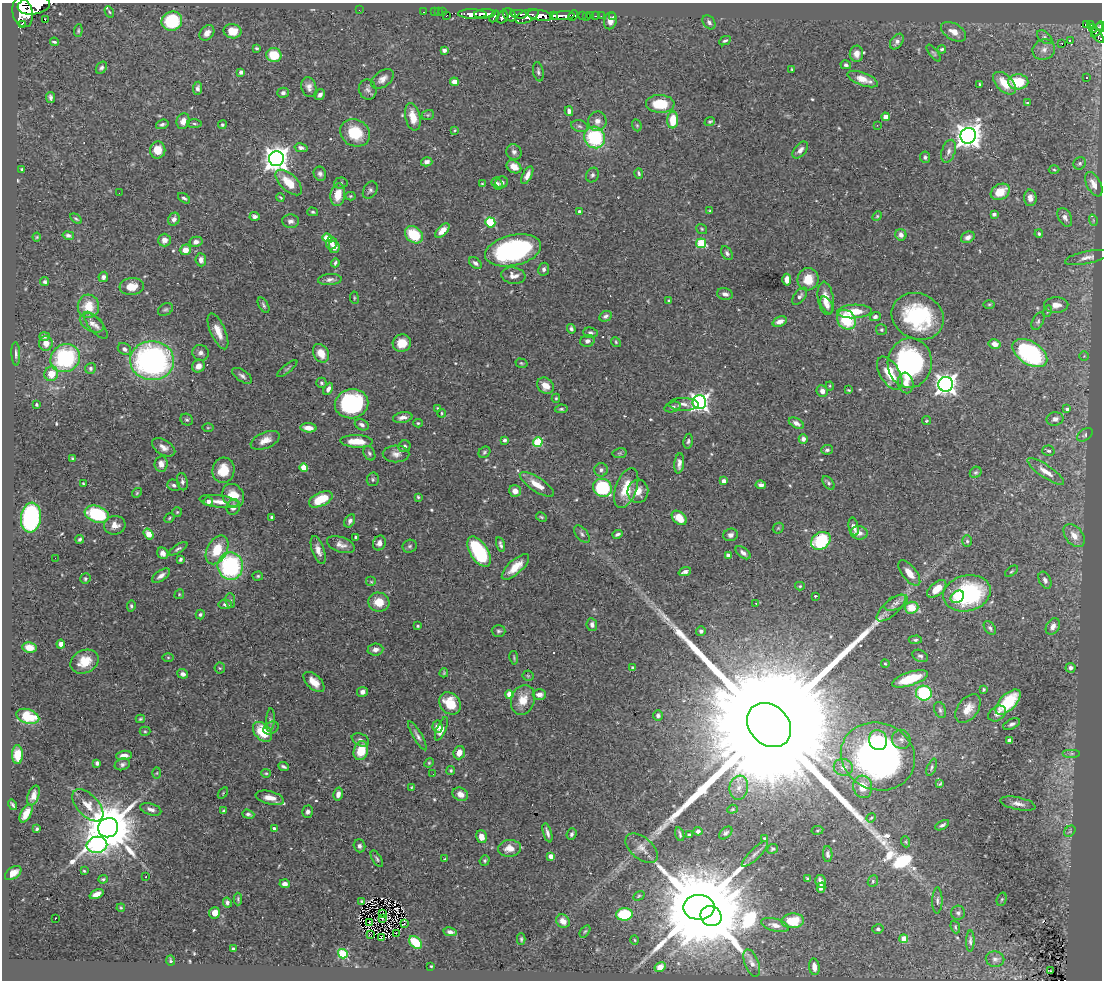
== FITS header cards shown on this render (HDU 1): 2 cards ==
NAXIS1  =                 1100
NAXIS2  =                  978

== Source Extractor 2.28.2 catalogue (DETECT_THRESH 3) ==
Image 1100 x 978 px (HDU 1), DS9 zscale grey, 1 PNG px = 1 image px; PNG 1104 x 982 px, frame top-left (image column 1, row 978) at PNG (2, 3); each listed source drawn as its Kron ellipse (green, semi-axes under 4 px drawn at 4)
Background 0.772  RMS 0.02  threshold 0.0614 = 3 sigma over >= 5 px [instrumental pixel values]
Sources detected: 564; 3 with non-positive FLUX_AUTO (blend fragments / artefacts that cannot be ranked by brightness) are neither listed nor drawn; of the other 561, the 500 brightest by FLUX_AUTO listed and drawn (61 fainter detections omitted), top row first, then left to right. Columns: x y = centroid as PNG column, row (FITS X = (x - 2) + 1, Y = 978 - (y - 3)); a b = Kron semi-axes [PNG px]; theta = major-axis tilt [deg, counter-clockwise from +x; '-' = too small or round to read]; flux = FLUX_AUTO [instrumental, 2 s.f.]
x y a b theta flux
34 5 16 9 9 1700
359 10 2 2 - 41
23 12 15 10 -74 3600
109 12 6 4 -60 2.1
424 12 3 2 - 5
435 12 2 2 - 3.2
439 12 3 2 - 2
442 12 2 2 - 4.3
472 14 14 4 -1 630
485 14 11 4 3 440
519 14 8 3 -5 100
510 15 8 5 -49 170
540 15 12 5 -10 950
553 15 4 3 - 210
591 15 3 3 - 13
446 16 3 2 - 12
494 16 6 4 58 100
527 16 12 6 22 350
563 16 11 4 3 510
573 16 5 4 - 89
582 16 3 3 - 23
595 16 3 2 - 4.7
601 16 2 2 - 3.2
613 16 3 2 - 2.2
502 17 6 5 - 140
586 17 2 2 - 3.3
45 20 2 2 - 1.8
172 21 10 9 - 71
610 21 9 6 76 9.1
709 22 8 5 -51 3.8
22 24 2 2 - 4700
1086 24 4 3 - 32
1091 25 3 3 - 37
1101 27 5 3 - 85
1093 28 4 3 - 20
1097 30 8 4 57 150
78 31 6 4 85 2.1
233 31 9 7 -9 20
954 32 14 8 -30 13
207 33 8 6 49 8.2
1098 35 9 4 -58 83
1045 37 9 5 -38 4.1
1070 40 4 2 - 1.9
725 41 6 4 25 2.5
54 42 4 3 - 2.5
897 42 9 5 55 5.2
1062 44 2 2 - 4.4
256 48 4 3 - 1.7
942 49 4 4 - 2.7
444 50 4 4 - 5.2
1044 50 11 10 - 10
934 53 10 4 -51 2.6
856 54 8 6 -88 8.2
274 55 7 7 - 34
846 65 5 4 - 3.1
101 68 6 5 - 3.4
792 69 3 2 - 1.6
241 72 4 4 - 3.5
538 72 10 5 -80 3.5
1086 77 3 2 - 1.5
383 79 13 7 37 9.5
863 79 16 6 -21 17
454 82 4 4 - 18
1018 82 10 7 -2 49
1005 83 14 8 -44 27
979 84 3 3 - 1.6
309 87 10 7 -76 7.5
198 88 7 4 84 4.8
368 90 10 8 -71 5.3
283 93 5 5 - 4.1
320 95 6 4 58 4.9
50 98 5 3 - 3.5
1028 102 4 4 - 2.3
660 104 14 9 -2 43
569 111 5 4 - 5.5
428 115 6 5 - 2.1
413 117 14 7 -77 23
886 117 4 4 - 19
673 120 8 5 87 35
183 121 8 6 70 10
597 121 9 9 - 8.9
710 121 5 4 - 1.9
162 124 6 4 19 3.6
194 124 7 4 -1 2.1
222 125 4 4 - 1.8
637 125 6 4 -69 1.8
877 125 3 2 - 1.9
579 126 8 6 -17 4
455 130 4 3 - 1.5
355 133 15 13 -27 49
968 136 8 7 - 1400
595 137 11 10 - 110
301 148 6 4 -12 4.2
158 150 8 7 - 21
800 150 10 6 49 6.8
948 151 12 6 72 6.1
514 152 8 7 - 4.8
925 157 5 5 - 3.3
276 159 7 7 - 1300
427 162 6 4 14 5.4
1080 163 6 6 - 3
514 167 8 6 -33 13
22 169 3 3 - 1.5
1054 170 5 3 - 1.6
639 173 5 3 - 2.2
320 174 7 6 - 4.4
527 175 10 4 63 9.4
592 175 7 6 - 3.4
502 182 6 5 - 4.4
289 183 16 8 -43 30
341 183 6 5 - 2.7
482 184 4 4 - 1.8
497 184 6 5 - 4.5
1094 184 13 7 -62 12
370 190 9 6 58 4.1
1000 192 10 7 31 23
119 193 2 2 - 7.7
338 195 11 7 80 25
350 196 5 4 - 1.6
184 198 7 4 -35 3.3
280 198 4 2 - 1.5
1030 198 8 6 -88 7.9
710 211 3 3 - 1.5
313 212 5 4 - 2.2
579 212 4 4 - 3.5
994 214 4 3 - 3.3
255 216 5 4 - 4.1
877 216 5 4 - 1.6
1065 217 10 6 -61 6.3
76 219 6 3 -36 2.2
174 219 7 5 66 6.5
1093 220 6 3 -73 1.5
291 221 8 7 - 5.9
490 222 5 5 - 84
702 229 6 4 -37 1.9
442 231 9 5 47 15
1039 234 4 3 - 2.6
68 235 6 4 -12 3.8
414 235 10 7 -41 49
901 235 6 5 - 6.4
37 237 4 4 - 1.5
968 237 7 5 26 6.2
327 238 4 4 - 47
164 240 6 6 - 9.8
196 242 7 5 11 5.8
331 243 6 5 - 6.3
701 243 5 5 - 67
334 247 6 5 - 9.3
185 250 6 5 - 13
513 250 28 15 13 240
727 253 7 5 -58 3.7
1087 257 22 6 12 9.1
201 260 6 5 - 7
335 263 4 3 - 2.6
475 263 7 4 -37 4.3
544 269 6 5 - 4.1
513 276 12 8 -7 10
103 277 5 4 - 4.3
808 279 11 10 - 25
330 280 12 5 4 5.9
787 280 6 4 87 13
45 282 4 4 - 3.2
132 286 12 8 7 19
725 294 8 5 -14 6
800 296 10 5 53 4.8
354 298 6 3 -83 1.5
826 298 17 8 -82 17
669 301 4 4 - 2.3
989 304 5 3 - 1.5
263 305 8 4 -60 3
827 305 9 5 -59 5.7
1056 305 12 8 2 12
88 306 12 11 - 29
165 310 8 5 30 2.9
854 311 17 7 2 28
1048 311 6 4 74 1.8
606 316 6 5 - 4.5
918 316 27 22 -24 140
875 317 5 4 - 4.6
846 320 10 8 -50 65
780 321 7 4 21 8.3
1038 321 9 5 64 3.2
92 323 13 8 -30 8.5
96 325 17 6 -50 8.1
571 329 5 4 - 3.2
881 330 5 5 - 2.3
218 331 19 7 -66 18
590 333 7 5 -7 4.9
44 336 5 4 - 3
587 341 7 6 - 5.5
616 342 5 4 - 1.9
46 343 7 7 - 9.8
402 343 9 8 - 21
995 344 6 4 -12 9.9
124 349 7 5 -35 4.8
201 353 8 7 - 5.4
321 353 10 7 -59 18
1030 353 19 11 -33 190
16 354 11 4 -87 3.9
1084 356 4 4 - 1.4
65 358 15 13 34 140
152 361 22 19 -2 400
521 363 6 4 -16 1.8
910 363 25 22 86 260
198 366 7 6 - 11
90 368 6 5 - 3
287 368 12 3 40 2.3
890 373 18 9 -59 36
51 374 7 7 - 23
242 376 11 5 -35 4.8
321 383 5 5 - 2.5
906 383 10 7 -76 11
946 384 7 7 - 920
545 386 9 7 -41 13
830 386 4 4 - 1.6
328 389 6 4 62 5.8
849 390 4 3 - 1.7
822 391 6 5 - 9.4
556 398 4 4 - 1.6
699 402 7 7 - 570
352 404 17 14 11 170
684 404 15 6 -1 7.4
36 405 3 3 - 2.1
672 407 8 5 17 3.6
438 408 4 3 - 1.5
561 409 6 4 8 2.2
1067 409 4 3 - 3.7
442 413 4 2 - 1.6
403 418 10 5 10 7.7
1055 419 8 6 9 5.2
187 420 6 5 - 2.6
926 421 4 4 - 1.7
418 423 4 3 - 2
796 423 8 4 -28 5.7
362 425 7 5 -26 4.8
208 428 5 3 - 1.5
308 428 8 4 -6 13
1085 435 9 5 36 3
803 439 5 4 - 6.7
265 440 15 8 23 14
505 440 4 4 - 3
357 441 16 6 -2 24
688 441 7 4 80 2.8
538 442 5 4 - 75
405 446 6 5 - 2.9
164 447 13 7 -31 8.9
827 450 6 5 - 3.7
1048 451 6 5 - 2.9
484 452 6 5 - 2.6
369 453 8 5 -62 3.4
620 453 7 5 11 2.2
396 454 13 8 -1 8.4
73 458 3 3 - 1.8
679 463 10 4 84 6.7
161 464 8 6 83 11
304 467 4 4 - 29
223 470 13 11 76 28
601 470 7 6 - 4.1
1046 471 22 6 -34 13
976 472 6 5 - 2.5
373 479 7 6 - 2.6
724 481 4 4 - 7.2
182 482 9 5 -79 4.2
828 483 8 5 -53 2.9
83 484 3 3 - 1.6
174 485 6 5 - 3.4
537 485 20 7 -33 19
761 485 5 4 - 5.4
602 488 9 9 - 88
626 488 21 10 70 35
515 491 6 5 - 9.3
638 491 11 10 - 16
137 493 5 4 - 1.8
233 496 12 10 -54 26
418 497 4 3 - 2
321 499 13 6 25 38
208 501 5 4 - 5.1
219 502 20 6 -8 13
233 507 8 6 68 8
177 512 5 5 - 1.8
97 514 12 8 -18 110
31 517 15 10 82 240
272 517 4 3 - 2.9
541 517 6 4 -27 1.9
169 518 5 4 - 1.8
679 518 8 6 -43 23
350 521 7 5 61 4.5
115 525 11 9 8 12
854 527 9 4 -77 8.7
778 528 6 5 - 1.7
859 533 9 6 -6 9.3
148 534 6 4 -54 26
582 534 10 5 -51 4
618 534 5 3 - 3.3
731 535 7 6 - 5.4
1074 536 13 8 -51 15
356 537 3 3 - 2.2
80 539 4 3 - 2.9
821 541 10 8 36 90
967 541 6 5 - 2.3
379 543 8 6 66 7.2
341 545 14 7 -20 8.9
500 545 7 3 -74 3.7
410 546 7 6 - 2.9
178 549 11 4 31 3.2
217 550 15 10 62 38
318 550 14 6 -72 11
479 552 17 9 -58 120
163 553 6 5 - 7
743 553 8 5 -38 5.7
728 555 4 3 - 5.7
55 558 2 2 - 1.6
181 559 4 3 - 2.6
230 566 13 12 - 170
515 567 17 7 42 22
1011 571 7 4 37 2.1
685 572 6 3 20 4.1
909 573 15 7 -52 15
161 576 10 5 34 7.3
258 576 5 4 - 1.9
85 579 5 5 - 2.4
1045 580 9 6 -65 5.2
371 582 5 5 - 2.3
800 586 5 4 - 1.8
937 589 11 6 41 21
967 593 24 18 14 160
179 594 5 4 - 1.7
815 596 3 3 - 2.4
957 597 7 5 35 13
230 601 7 5 -83 2.6
379 602 10 9 - 22
756 603 3 3 - 1.5
896 603 13 6 25 6.8
225 604 6 5 - 4.3
131 606 6 4 84 2.4
891 608 18 7 41 10
911 608 7 6 - 25
200 615 5 4 - 2.5
592 625 6 5 - 5
418 626 4 4 - 1.7
1053 626 9 6 59 8.1
990 628 7 5 -54 3.3
499 631 7 6 - 2.9
701 631 5 4 - 3.1
915 640 6 4 1 2.3
61 644 4 4 - 5.6
29 647 7 5 -9 13
375 650 8 6 5 6.1
920 656 8 5 -25 3.9
168 657 6 4 0 1.6
514 658 7 2 -82 1.7
85 662 15 11 26 30
885 664 4 3 - 1.5
633 667 3 3 - 1.9
220 668 5 5 - 1.8
1071 668 5 4 - 4.3
444 673 4 3 - 1.4
183 674 5 4 - 5.7
528 676 5 5 - 1.8
910 679 19 7 18 51
314 682 13 7 -43 14
984 689 4 4 - 1.9
362 692 5 5 - 6.2
924 693 8 7 - 140
509 694 4 4 - 19
539 695 7 5 3 7.9
523 700 15 11 72 22
1008 702 16 8 45 62
450 703 12 9 -48 37
968 709 16 10 53 17
940 710 8 5 -71 3.6
997 713 10 7 37 7.1
28 716 12 7 -17 41
658 716 5 5 - 3.5
140 719 5 3 - 1.7
270 720 12 3 85 3
1012 724 9 5 26 4.5
769 725 24 19 -45 210000
437 727 6 5 - 12
271 728 8 6 31 3.6
441 729 13 4 67 8.9
145 731 5 5 - 2.1
263 732 11 7 -46 42
417 736 17 4 -59 5.6
901 739 10 9 - 6.8
360 740 9 6 -24 4.9
878 740 10 9 - 34
1009 740 4 3 - 3.7
361 751 10 7 72 34
459 753 7 5 71 13
1072 754 9 4 0 3.2
18 755 9 5 -89 26
124 755 8 4 6 8.7
878 756 38 33 -22 580
97 763 4 4 - 3.7
429 763 5 4 - 1.6
122 764 8 5 19 4
283 767 5 3 - 3.1
843 767 9 8 - 9.1
932 767 9 4 68 2.7
451 770 4 4 - 2.1
157 773 6 4 88 1.6
266 773 5 4 - 1.7
433 774 2 2 - 1.9
940 784 4 2 - 1.5
863 787 11 9 -76 23
412 788 4 3 - 1.8
739 788 12 9 81 11
223 793 6 3 55 1.5
338 794 6 5 - 6.4
460 794 8 6 -27 10
33 795 10 5 71 8.3
270 798 14 6 -14 15
1018 804 18 6 -12 9.1
12 805 5 3 - 2.4
88 805 20 10 -47 16
151 809 11 5 -16 6.7
732 809 5 4 - 1.5
224 811 4 4 - 2.2
308 812 6 5 - 4.7
26 813 10 5 60 14
248 814 6 4 -19 3.6
871 818 5 3 - 1.8
942 825 7 3 30 3.2
108 828 10 9 - 9700
274 828 3 3 - 3.1
37 829 4 3 - 2.2
817 830 6 3 9 1.5
698 831 4 4 - 4.9
1070 831 6 5 - 2.4
547 833 10 3 -74 5.2
726 833 8 5 43 3.2
571 834 6 4 66 3.8
680 834 7 3 -75 2.5
689 834 4 3 - 1.9
481 837 7 5 -76 13
764 839 4 4 - 2.3
906 842 5 3 - 1.5
97 845 10 8 7 280
360 846 6 5 - 4.5
510 848 11 8 4 16
642 848 19 10 -40 11
773 849 5 5 - 2.5
755 854 17 5 44 5.6
828 854 8 4 -88 4.2
551 856 4 4 - 14
377 859 9 4 -58 2.7
445 859 4 3 - 1.7
485 860 5 4 - 2.2
84 871 4 3 - 1.5
13 873 9 5 37 10
146 877 3 2 - 2.4
807 878 3 3 - 1.9
103 879 5 4 - 2.2
821 881 6 5 - 6.1
873 881 6 5 - 2.4
285 884 5 4 - 8.6
821 888 5 4 - 4.6
97 894 7 4 23 10
639 896 6 4 31 1.8
238 899 6 4 -90 2.2
1002 899 7 5 71 2.2
937 900 13 5 89 4.6
362 901 4 3 - 1.9
227 902 5 4 - 4.6
699 907 16 12 1 38000
121 908 4 4 - 1.5
215 913 6 5 - 12
383 913 2 2 - 1.7
958 913 7 7 - 4
624 914 8 6 5 69
711 916 11 9 -31 7700
382 918 3 2 - 3
55 919 3 2 - 3.6
563 921 7 6 - 11
793 921 11 7 3 35
370 922 3 2 - 2
404 923 2 2 - 1.6
775 925 14 6 -14 9.2
955 927 6 4 -70 1.9
878 929 6 4 15 2.5
585 931 7 3 53 1.7
450 932 7 4 -9 4.2
396 933 2 2 - 1.5
370 934 2 2 - 960
381 937 2 2 - 330
521 939 6 3 -90 2.2
904 939 4 4 - 36
634 940 5 3 - 1.4
970 941 10 4 88 3.6
415 942 7 5 -43 39
233 949 4 3 - 5.2
343 954 5 4 - 91
995 959 9 7 -10 5.2
170 961 5 3 - 2
752 963 14 7 -69 8.8
431 966 3 3 - 1.4
660 967 6 4 34 9.8
814 967 8 5 -83 11
1050 971 3 2 - 2.9
At the frame edge (FLAGS 8, measured only in part): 3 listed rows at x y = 34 5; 23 12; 1101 27
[61 fainter detections neither listed nor drawn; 3 non-positive-flux detections neither listed nor drawn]